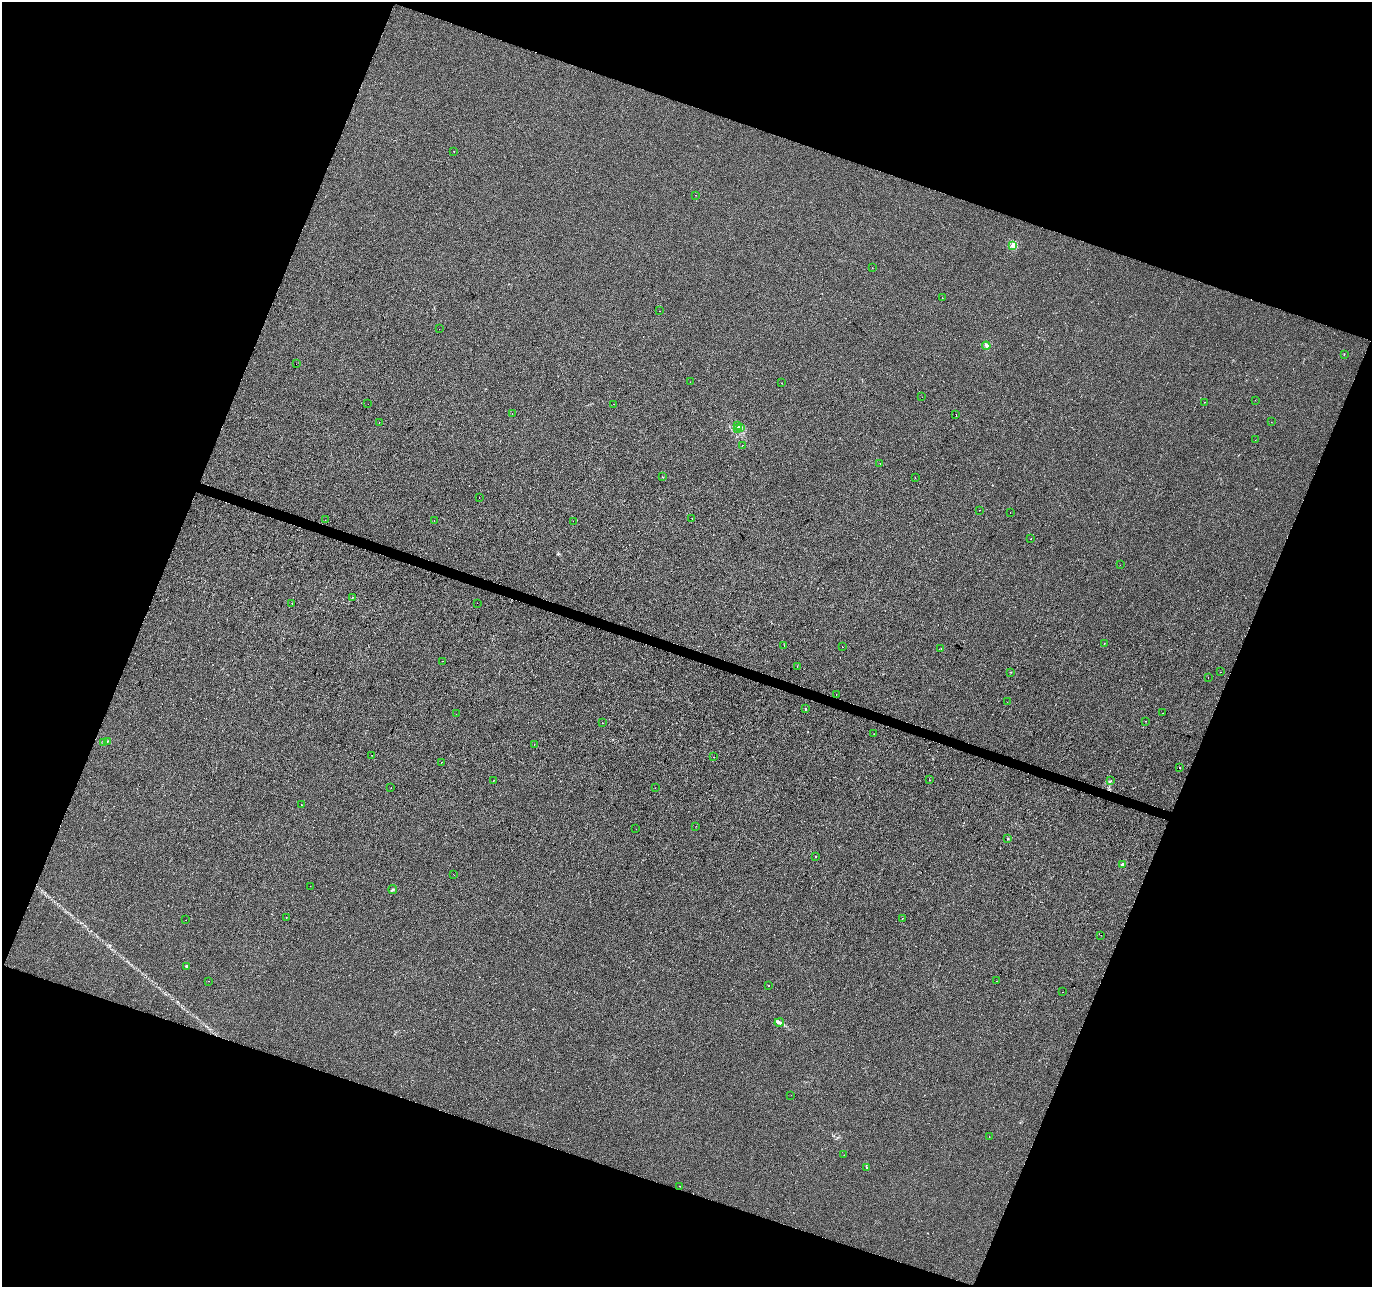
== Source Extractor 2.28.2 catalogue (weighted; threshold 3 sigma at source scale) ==
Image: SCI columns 7-5486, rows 278-5416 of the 5486 x 5628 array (HDU 1 of 3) = the unmasked area's bounding box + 8 px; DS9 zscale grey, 4 x 4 block average (1 PNG px = mean of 4 x 4 image px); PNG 1374 x 1289 px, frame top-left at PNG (2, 2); each listed source drawn as its Kron ellipse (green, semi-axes under 4 px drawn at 4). Shown black and unused: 41% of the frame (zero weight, under 2 of 3 exposures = <1% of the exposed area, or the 3 px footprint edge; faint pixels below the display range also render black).
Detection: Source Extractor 2.28.2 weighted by HDU 2 'WHT'. Background 0.00144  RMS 0.0047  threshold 0.0211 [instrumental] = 3 sigma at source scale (4.5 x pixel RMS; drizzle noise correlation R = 1.50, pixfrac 1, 0.0396/0.0396 arcsec/px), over >= 5 px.
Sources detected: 99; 4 cosmic-ray / hot-pixel residue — neither listed nor drawn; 1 inside a brighter listed object's ellipse — not listed separately; the other 94 listed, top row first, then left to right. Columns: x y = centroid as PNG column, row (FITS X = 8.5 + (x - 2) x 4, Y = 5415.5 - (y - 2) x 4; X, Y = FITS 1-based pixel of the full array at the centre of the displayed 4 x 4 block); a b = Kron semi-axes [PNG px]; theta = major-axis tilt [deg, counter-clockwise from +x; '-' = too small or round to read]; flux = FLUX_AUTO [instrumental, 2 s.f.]
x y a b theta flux
454 151 2 2 - 1.6
695 195 2 2 - 2.4
1013 246 2 2 - 55
872 268 2 2 - 0.85
942 298 2 2 - 0.78
659 311 2 2 - 0.4
439 329 2 2 - 0.41
986 346 4 2 - 3.6
1344 354 2 2 - 0.82
296 364 2 2 - 2.2
690 382 2 2 - 0.46
781 383 2 2 - 0.73
922 397 2 2 - 0.67
1255 400 2 2 - 1.5
1204 402 2 2 - 1.5
368 404 2 2 - 0.57
614 404 2 2 - 1.3
512 414 2 2 - 1.2
956 414 2 2 - 2
379 422 2 2 - 0.76
1271 422 2 2 - 0.41
737 426 2 2 - 1.3
740 427 2 2 - 1
737 429 2 2 - 0.94
1255 440 2 2 - 0.44
742 445 2 2 - 3.2
880 463 2 2 - 0.72
662 477 2 2 - 0.88
915 478 2 2 - 1
479 498 2 2 - 0.96
979 510 2 2 - 1.7
1010 513 2 2 - 0.82
692 518 2 2 - 1.9
325 520 2 2 - 2.1
434 521 2 2 - 2
573 521 2 2 - 1.4
1031 538 2 2 - 1.5
1120 565 2 2 - 0.75
352 598 2 2 - 1.1
292 603 2 2 - 0.73
477 603 2 2 - 0.82
1104 643 2 2 - 0.41
784 645 2 2 - 0.54
842 647 2 2 - 1.4
941 648 2 2 - 0.4
442 661 2 2 - 0.66
797 666 2 2 - 0.91
1011 672 2 2 - 2.3
1220 672 2 2 - 1
1208 677 2 2 - 0.76
836 695 2 2 - 2.3
1007 702 2 2 - 0.39
806 709 2 2 - 3.9
1163 713 2 2 - 0.41
456 714 2 2 - 0.41
1146 721 2 2 - 0.87
602 723 2 2 - 0.9
874 734 2 2 - 0.96
107 741 2 2 - 1.5
104 742 2 2 - 1.6
534 744 2 2 - 3.9
372 755 2 2 - 0.61
714 757 2 2 - 1.3
441 762 2 2 - 0.78
1179 768 2 2 - 5.4
929 780 2 2 - 1.3
493 781 2 2 - 0.56
1111 781 2 2 - 0.85
391 788 2 2 - 0.54
655 788 2 2 - 0.47
301 805 2 2 - 1.3
696 826 2 2 - 1.7
636 829 2 2 - 0.47
1008 839 2 2 - 3.4
815 856 2 2 - 2.5
1122 865 2 2 - 26
454 875 2 2 - 0.87
310 886 2 2 - 0.39
393 889 4 2 - 4.1
286 918 2 2 - 0.66
902 918 2 2 - 0.85
186 920 2 2 - 0.63
1101 935 2 2 - 0.7
186 966 2 2 - 11
209 981 2 2 - 0.89
996 981 2 2 - 1.3
769 986 2 2 - 1.7
1062 992 2 2 - 1.8
779 1023 5 2 - 4.9
791 1095 2 2 - 1.5
989 1137 2 2 - 1.1
844 1155 2 2 - 0.39
867 1167 2 2 - 0.59
680 1186 2 2 - 0.67
Diffuse or blended objects may show on this block-average render without a row.